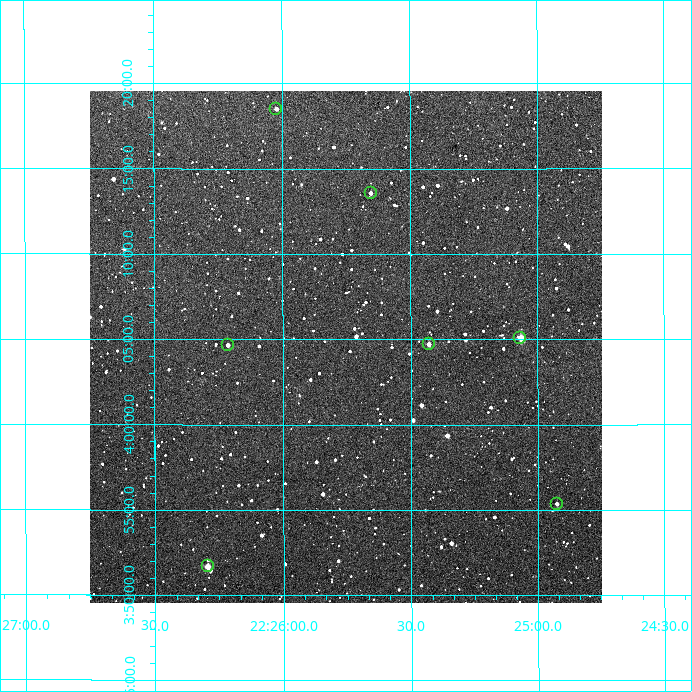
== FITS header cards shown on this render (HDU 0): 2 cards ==
NAXIS1  =                  512
NAXIS2  =                  512

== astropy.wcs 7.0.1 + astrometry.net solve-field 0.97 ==
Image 512 x 512 px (HDU 0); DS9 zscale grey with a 90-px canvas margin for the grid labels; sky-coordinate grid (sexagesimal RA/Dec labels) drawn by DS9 from the SOLVED WCS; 7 Tycho-2 reference stars matched to detected sources circled (green)
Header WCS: RA---TAN/DEC--TAN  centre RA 22:25:45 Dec +04:05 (336.44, +4.08 deg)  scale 3.52 arcsec/px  FOV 30.0' x 30.0'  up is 0 deg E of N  parity normal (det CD < 0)
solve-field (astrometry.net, Tycho-2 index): VERIFIED the header's WCS against the Tycho-2 star catalogue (verified at 2 index scales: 7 matches each, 0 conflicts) and refined it, rather than solving blind
Solved WCS: RA---TAN-SIP/DEC--TAN-SIP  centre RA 22:25:45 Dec +04:05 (336.44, +4.08 deg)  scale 3.51 arcsec/px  FOV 30.0' x 30.0'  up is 0 deg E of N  parity normal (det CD < 0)
The solver's refit moves the header's centre by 2.5 arcsec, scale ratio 0.9992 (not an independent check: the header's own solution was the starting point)
Tycho-2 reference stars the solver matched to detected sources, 7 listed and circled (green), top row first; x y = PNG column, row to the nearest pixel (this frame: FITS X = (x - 90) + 1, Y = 512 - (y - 91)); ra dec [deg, ICRS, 3 dp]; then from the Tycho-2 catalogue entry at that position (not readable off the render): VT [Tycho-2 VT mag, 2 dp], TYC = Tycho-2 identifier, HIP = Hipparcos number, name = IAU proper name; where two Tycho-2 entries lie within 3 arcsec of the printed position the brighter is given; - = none
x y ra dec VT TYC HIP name
276 109 336.506 +4.308 12.26 563-1180-1 - -
371 193 336.413 +4.226 12.43 563-1161-1 - -
520 338 336.267 +4.085 10.86 563-1199-1 - -
429 344 336.357 +4.079 12.08 563-1409-1 - -
228 345 336.554 +4.078 12.45 563-1263-1 - -
557 504 336.231 +3.923 11.88 563-1205-1 - -
208 566 336.574 +3.861 11.26 563-546-1 - -